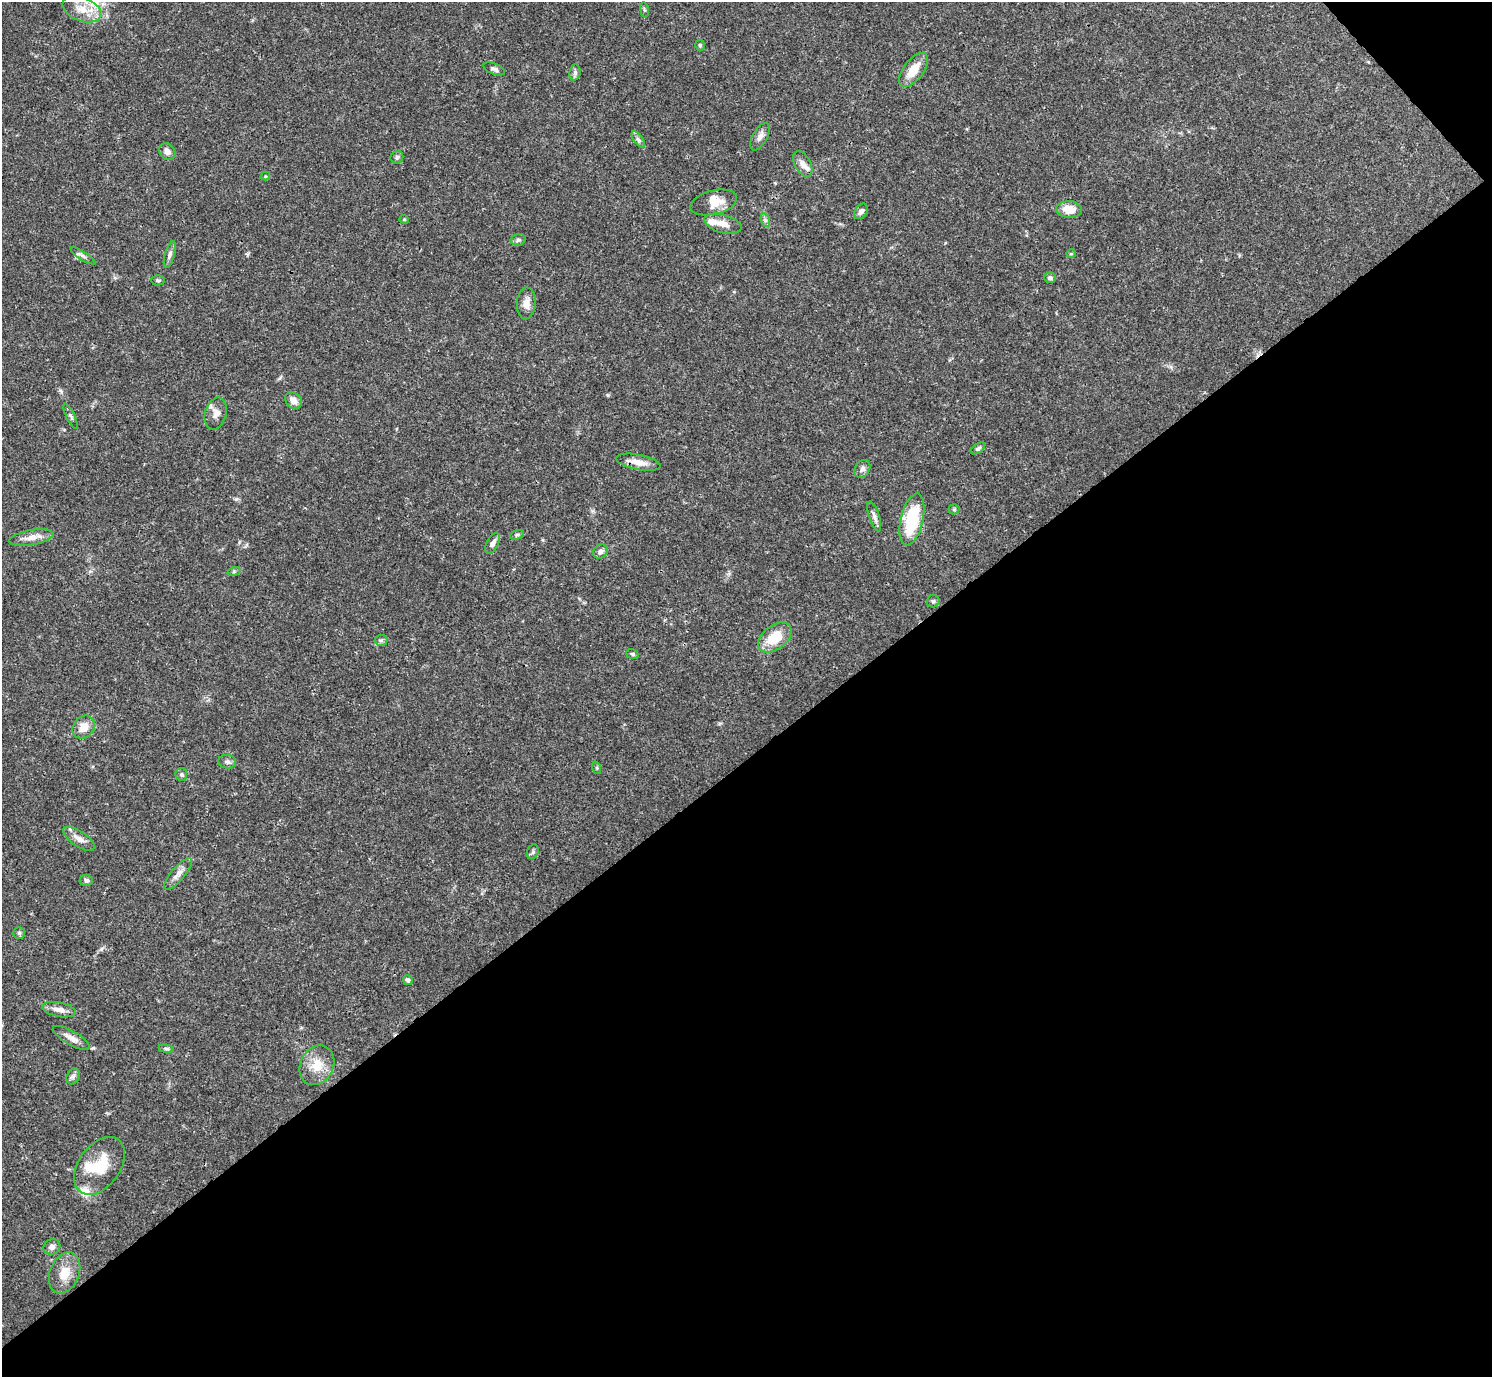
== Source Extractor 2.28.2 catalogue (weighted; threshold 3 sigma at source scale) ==
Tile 12 of 4 x 4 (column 4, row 3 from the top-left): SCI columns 4470-5959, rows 1535-2909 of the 5963 x 5960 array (HDU 1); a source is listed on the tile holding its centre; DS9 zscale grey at full resolution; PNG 1494 x 1379 px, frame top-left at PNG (2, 2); each listed source drawn as its Kron ellipse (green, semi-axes under 4 px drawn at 4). Shown black and unused: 46% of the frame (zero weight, under 3 of 4 exposures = <1% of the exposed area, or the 3 px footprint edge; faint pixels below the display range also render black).
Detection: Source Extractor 2.28.2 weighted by HDU 2 'WHT'; one run over the whole footprint, this tile lists its part. Background 0.0406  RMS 0.0027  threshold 0.012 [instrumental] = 3 sigma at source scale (4.5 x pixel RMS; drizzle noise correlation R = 1.50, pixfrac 1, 0.05/0.05 arcsec/px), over >= 5 px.
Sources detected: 66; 1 inside a brighter object's white glare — neither listed nor drawn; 4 inside a brighter listed object's ellipse — not listed separately; the other 61 listed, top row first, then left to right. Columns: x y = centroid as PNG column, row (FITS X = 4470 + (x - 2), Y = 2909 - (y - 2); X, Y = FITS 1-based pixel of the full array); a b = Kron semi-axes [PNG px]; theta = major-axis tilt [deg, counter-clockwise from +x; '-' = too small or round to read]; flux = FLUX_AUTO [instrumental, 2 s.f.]
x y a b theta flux
82 9 20 11 -22 4.6
644 10 8 4 -81 0.37
700 45 5 4 - 0.45
494 69 11 5 -21 0.81
914 70 20 9 53 4.7
575 72 8 5 80 0.7
760 137 15 7 61 1.5
638 139 9 4 -54 0.71
167 152 9 7 -51 1.3
397 157 6 6 - 0.58
803 164 14 8 -61 1.7
265 176 4 4 - 0.27
714 202 24 12 14 4
1069 209 13 8 -2 4.1
861 211 8 6 53 0.97
404 219 4 4 - 0.27
765 220 7 4 -72 0.59
723 224 19 9 -16 2.7
518 240 7 5 15 0.66
170 254 14 5 74 0.92
1071 254 5 4 - 0.35
83 256 14 3 -33 0.72
1050 278 6 5 - 0.58
158 280 7 5 -2 0.47
526 303 16 9 86 2.3
293 400 9 7 -45 2.1
216 414 16 10 75 2.1
71 416 14 4 -64 0.61
978 448 8 4 33 0.6
638 462 22 7 -11 2.8
862 469 9 7 58 0.92
954 509 5 5 - 0.36
874 516 16 5 -71 1.1
912 520 26 11 77 15
517 535 7 4 20 0.46
31 538 22 7 10 2.4
492 543 11 5 61 1.3
600 552 8 6 36 1.1
234 571 6 4 19 0.37
933 601 6 6 - 0.51
775 638 19 12 38 7.2
381 640 6 5 - 0.55
632 654 6 4 -20 0.38
84 727 12 10 47 2.8
227 762 9 7 -5 0.77
597 768 6 4 -72 0.33
181 775 6 5 - 0.49
79 839 18 7 -33 2
533 852 7 5 69 0.49
178 874 20 6 50 1.9
86 880 6 5 - 0.78
19 933 6 6 - 0.52
408 980 5 5 - 0.56
59 1010 17 7 -11 2.1
71 1038 21 7 -30 2
166 1049 7 4 -8 0.5
317 1065 20 16 63 5.1
73 1076 8 6 69 0.75
99 1166 32 20 54 9.8
52 1247 8 7 - 1.2
65 1273 21 14 67 4.6
Overlapping masked pixels (flux is a lower limit): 1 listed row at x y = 638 462